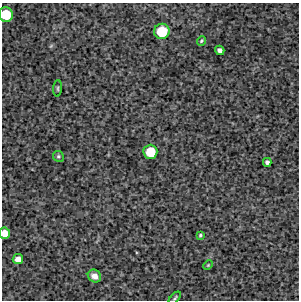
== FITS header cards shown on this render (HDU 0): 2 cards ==
NAXIS1  =                  297 /Length X axis
NAXIS2  =                  298 /Length Y axis

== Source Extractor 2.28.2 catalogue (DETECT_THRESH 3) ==
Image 297 x 298 px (HDU 0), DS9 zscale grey, 1 PNG px = 1 image px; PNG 301 x 302 px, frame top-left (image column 1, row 298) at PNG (2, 3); each listed source drawn as its Kron ellipse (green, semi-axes under 4 px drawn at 4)
Background 4760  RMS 230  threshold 702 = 3 sigma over >= 5 px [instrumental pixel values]
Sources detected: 14; all 14 listed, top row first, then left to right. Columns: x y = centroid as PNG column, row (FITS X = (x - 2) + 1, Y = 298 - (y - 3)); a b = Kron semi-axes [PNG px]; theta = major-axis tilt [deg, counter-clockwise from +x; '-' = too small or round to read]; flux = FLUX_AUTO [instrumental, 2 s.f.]
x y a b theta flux
6 15 7 7 - 460000
162 31 8 7 - 520000
201 41 5 3 - 19000
220 50 5 4 - 62000
58 88 8 3 86 22000
150 152 7 7 - 420000
58 156 5 5 - 27000
267 162 4 4 - 46000
5 233 6 5 - 170000
200 235 3 3 - 20000
18 259 5 5 - 100000
208 265 5 3 - 14000
94 276 7 6 - 95000
175 298 7 3 46 22000
At the frame edge (FLAGS 8, measured only in part): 2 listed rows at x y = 6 15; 5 233